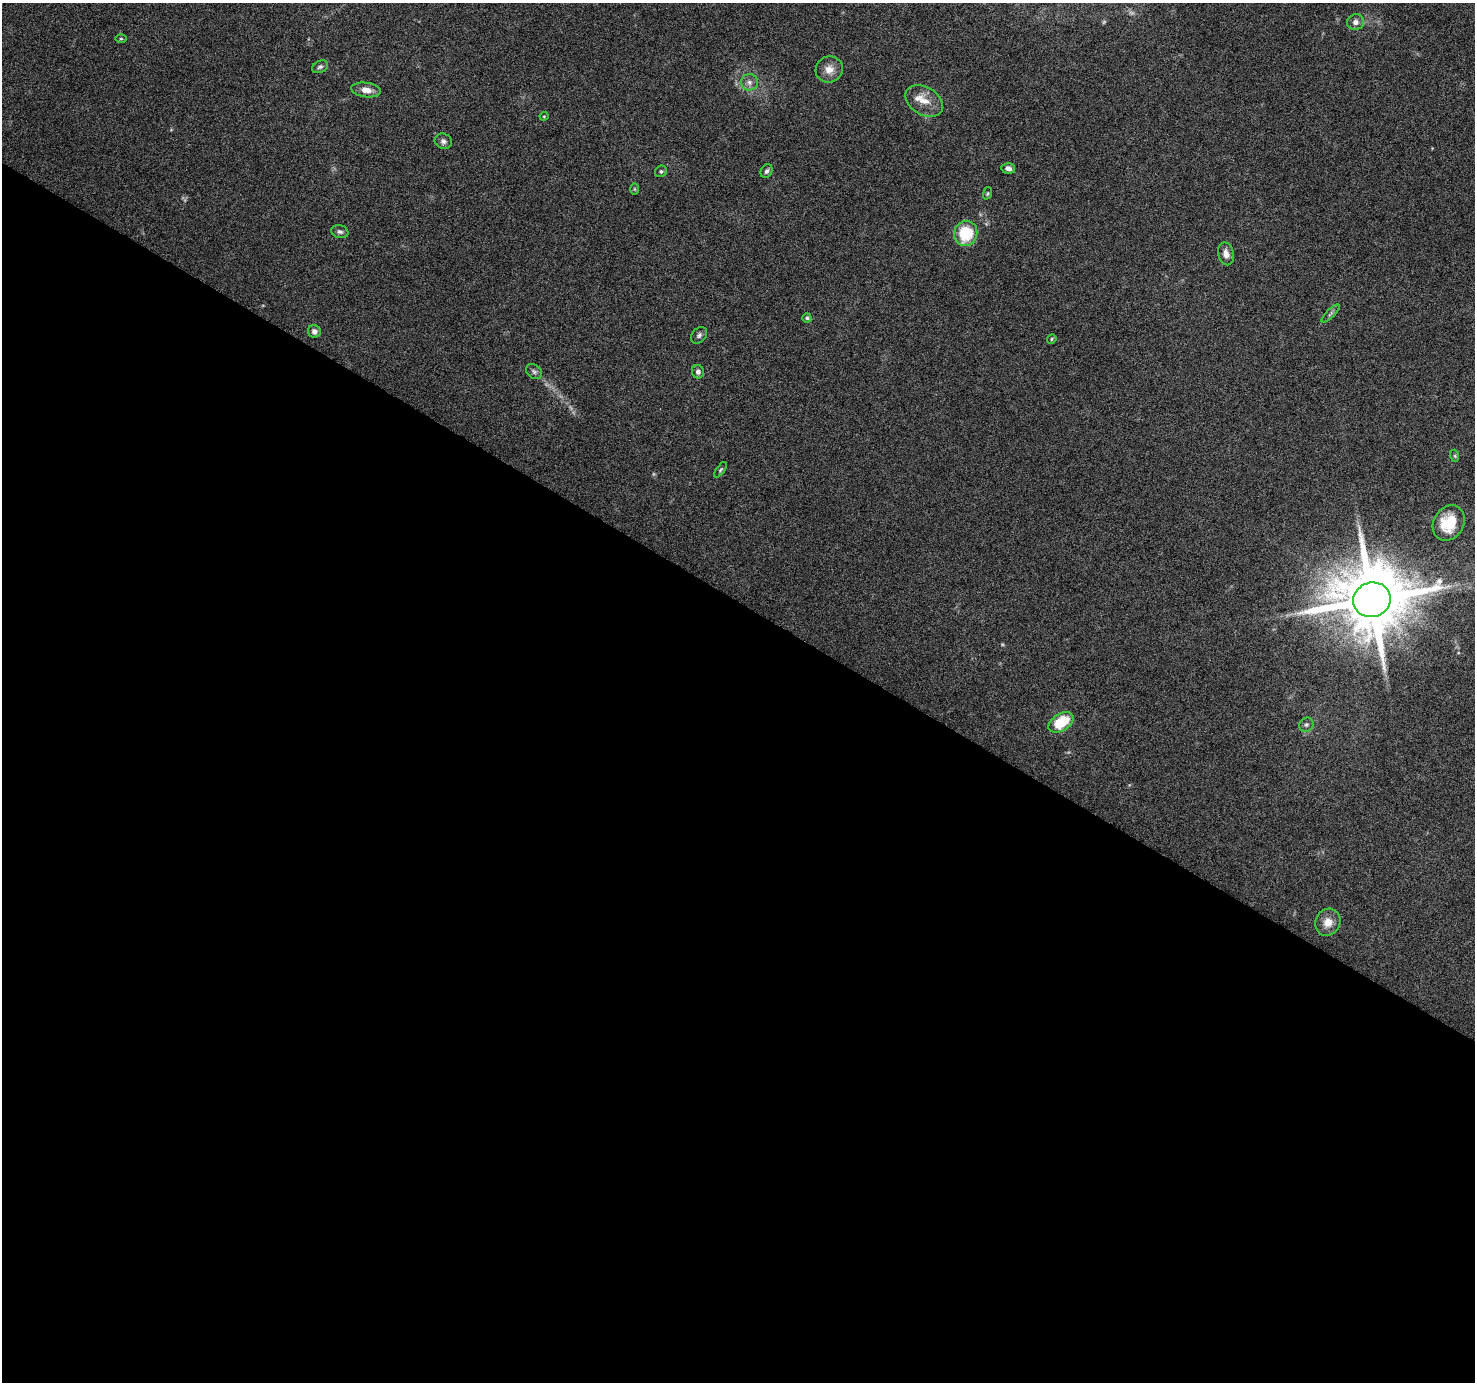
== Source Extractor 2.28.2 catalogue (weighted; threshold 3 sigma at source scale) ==
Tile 14 of 4 x 4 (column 2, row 4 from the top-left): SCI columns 1480-2952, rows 255-1634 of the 5898 x 5963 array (HDU 1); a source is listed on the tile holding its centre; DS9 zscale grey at full resolution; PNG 1477 x 1384 px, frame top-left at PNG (2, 3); each listed source drawn as its Kron ellipse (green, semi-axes under 4 px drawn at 4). Shown black and unused: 57% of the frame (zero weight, under 6 of 12 exposures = <1% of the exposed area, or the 3 px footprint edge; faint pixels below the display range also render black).
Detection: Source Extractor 2.28.2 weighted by HDU 2 'WHT'; one run over the whole footprint, this tile lists its part. Background 0.053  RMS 0.0026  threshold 0.0106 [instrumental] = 3 sigma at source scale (4.09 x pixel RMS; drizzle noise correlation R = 1.36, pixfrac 0.8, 0.0396/0.0396 arcsec/px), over >= 5 px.
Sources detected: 32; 1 inside a brighter listed object's ellipse — not listed separately; the other 31 listed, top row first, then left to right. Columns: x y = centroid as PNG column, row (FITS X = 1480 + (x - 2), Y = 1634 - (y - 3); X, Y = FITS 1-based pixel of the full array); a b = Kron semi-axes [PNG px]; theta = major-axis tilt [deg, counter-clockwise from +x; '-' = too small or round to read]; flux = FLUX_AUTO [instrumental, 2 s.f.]
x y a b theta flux
1356 22 8 7 - 1.2
121 39 5 3 - 0.26
320 67 8 6 27 0.6
829 69 14 13 - 2.4
749 82 8 8 - 1.2
366 90 15 7 -8 2.1
924 101 20 14 -32 3.5
544 116 4 4 - 0.23
443 141 9 7 -21 0.96
1008 168 7 5 -3 0.97
661 171 6 5 - 0.46
767 171 7 5 62 0.61
634 189 6 4 -89 0.24
987 193 6 4 71 0.32
340 232 9 6 -16 0.71
966 233 13 11 72 9.9
1226 254 11 7 -76 1.6
1330 314 12 4 45 0.52
807 318 4 4 - 0.4
314 331 6 6 - 1
699 335 9 7 50 0.73
1052 339 5 4 - 0.27
534 372 9 6 -37 0.66
698 372 7 6 - 0.89
1455 456 6 4 -72 0.3
720 470 9 4 54 0.39
1449 523 18 15 59 6.7
1372 600 19 17 16 2700
1061 722 14 8 32 8.9
1306 725 7 6 - 0.63
1328 922 14 12 62 2.8